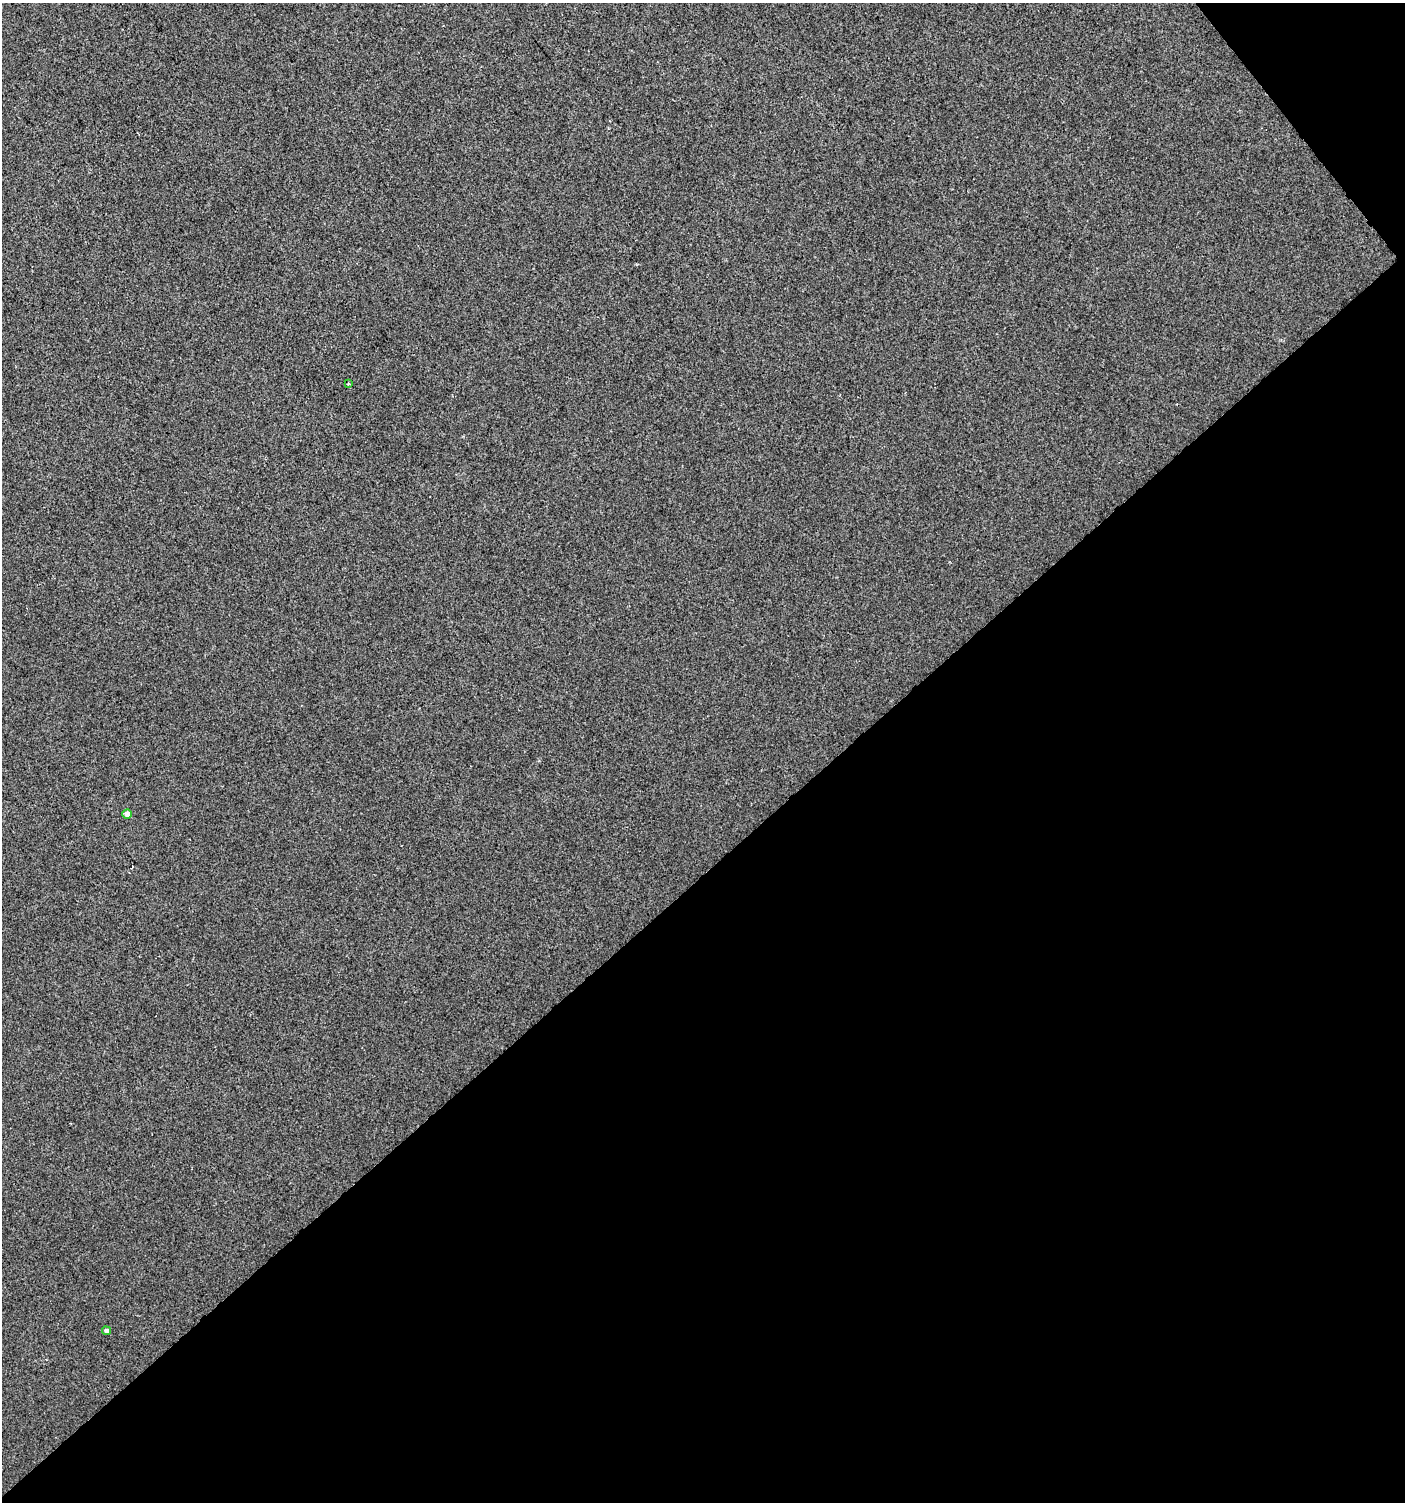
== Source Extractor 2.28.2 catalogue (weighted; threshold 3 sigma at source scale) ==
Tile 12 of 4 x 4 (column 4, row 3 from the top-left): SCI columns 4418-5820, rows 1501-3000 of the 5962 x 6005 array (HDU 1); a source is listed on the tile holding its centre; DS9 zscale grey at full resolution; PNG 1407 x 1504 px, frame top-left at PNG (2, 3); each listed source drawn as its Kron ellipse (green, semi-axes under 4 px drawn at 4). Shown black and unused: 43% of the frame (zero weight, under 2 of 3 exposures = <1% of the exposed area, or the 3 px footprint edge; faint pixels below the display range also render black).
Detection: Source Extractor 2.28.2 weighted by HDU 2 'WHT'; one run over the whole footprint, this tile lists its part. Background 0.00128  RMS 0.0057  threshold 0.0255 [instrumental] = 3 sigma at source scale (4.5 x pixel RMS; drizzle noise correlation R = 1.50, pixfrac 1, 0.0396/0.0396 arcsec/px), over >= 5 px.
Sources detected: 4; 1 cosmic-ray / hot-pixel residue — neither listed nor drawn; the other 3 listed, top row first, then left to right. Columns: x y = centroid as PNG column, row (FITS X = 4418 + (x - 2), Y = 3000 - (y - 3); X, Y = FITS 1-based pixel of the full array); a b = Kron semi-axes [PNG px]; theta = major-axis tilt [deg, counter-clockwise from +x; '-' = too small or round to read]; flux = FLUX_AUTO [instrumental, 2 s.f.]
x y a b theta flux
348 384 4 2 - 0.43
127 814 5 4 - 4.3
106 1331 4 4 - 1.6